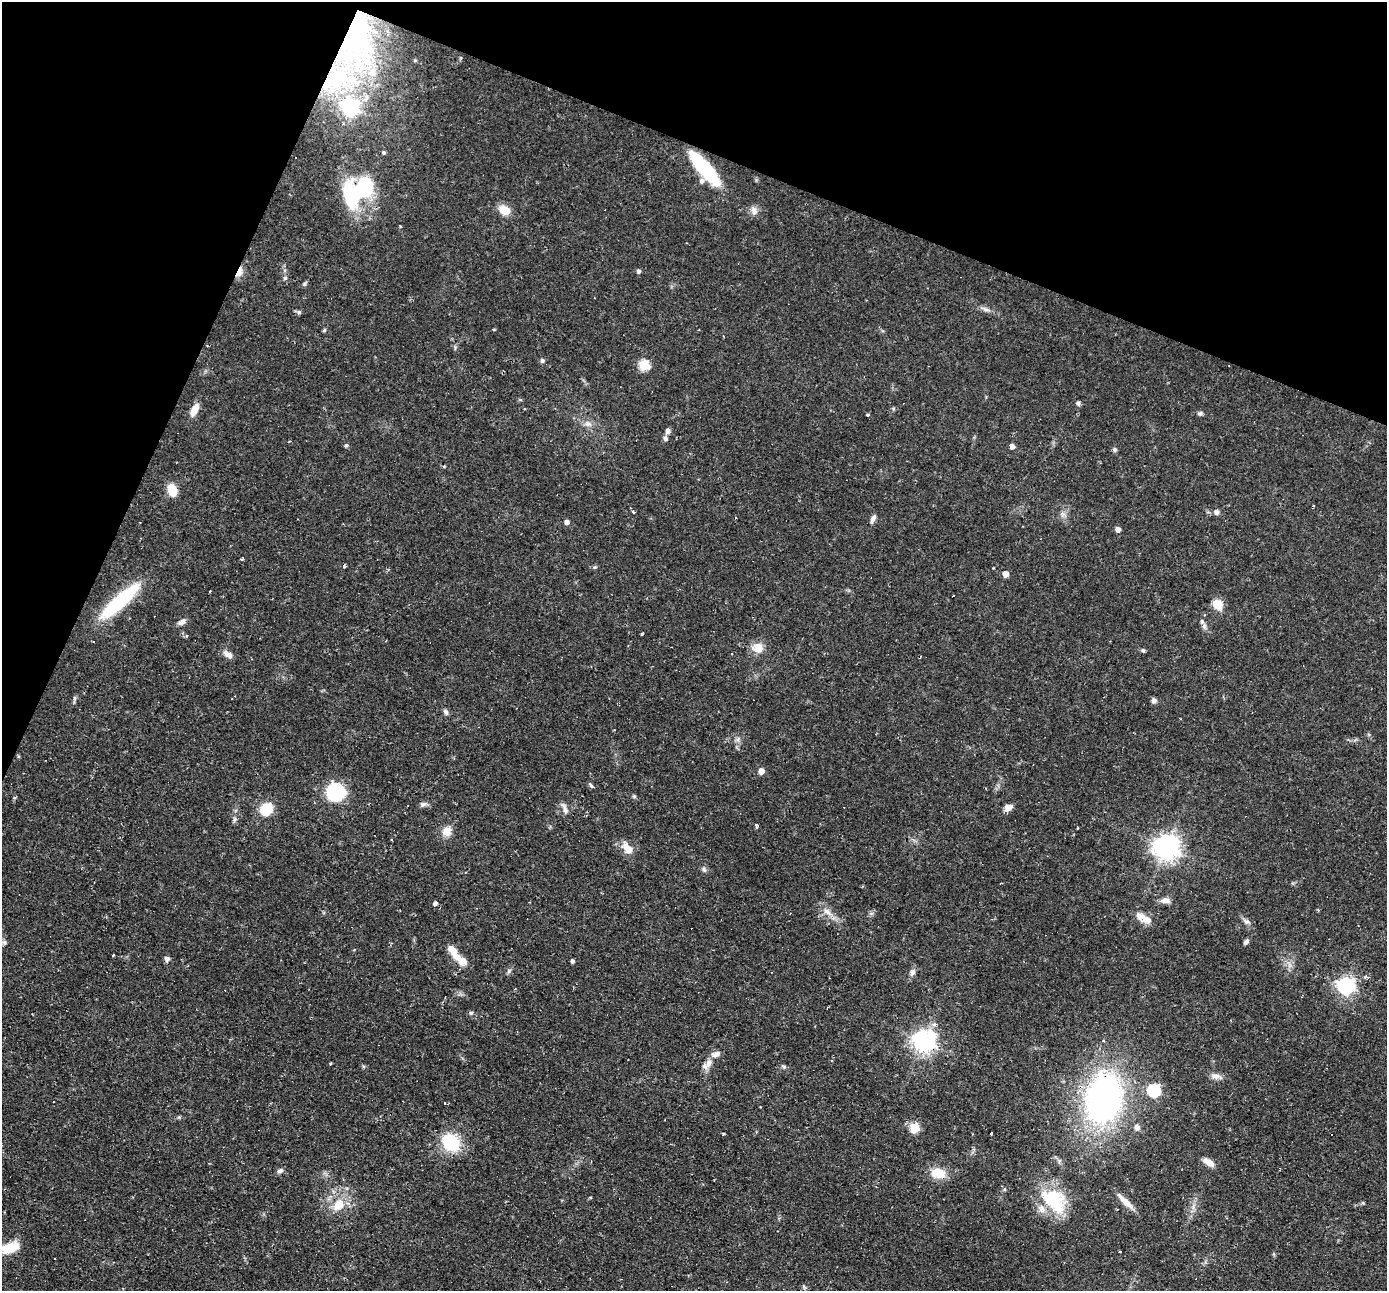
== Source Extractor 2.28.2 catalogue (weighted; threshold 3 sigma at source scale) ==
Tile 2 of 4 x 4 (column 2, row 1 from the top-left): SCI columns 1387-2771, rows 4134-5422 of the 5542 x 5557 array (HDU 1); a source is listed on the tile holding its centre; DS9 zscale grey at full resolution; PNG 1389 x 1293 px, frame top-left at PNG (2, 2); no overlay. Shown black and unused: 20% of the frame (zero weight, under 2 of 3 exposures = <1% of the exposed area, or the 3 px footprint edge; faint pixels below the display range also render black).
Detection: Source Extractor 2.28.2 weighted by HDU 2 'WHT'; one run over the whole footprint, this tile lists its part. Background 0.0583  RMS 0.0047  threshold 0.021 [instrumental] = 3 sigma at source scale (4.5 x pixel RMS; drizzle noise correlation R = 1.50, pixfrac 1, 0.05/0.05 arcsec/px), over >= 5 px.
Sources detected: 125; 1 inside a brighter object's white glare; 12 cosmic-ray / hot-pixel residue — not listed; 6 inside a brighter listed object's ellipse — not listed separately; the other 106 listed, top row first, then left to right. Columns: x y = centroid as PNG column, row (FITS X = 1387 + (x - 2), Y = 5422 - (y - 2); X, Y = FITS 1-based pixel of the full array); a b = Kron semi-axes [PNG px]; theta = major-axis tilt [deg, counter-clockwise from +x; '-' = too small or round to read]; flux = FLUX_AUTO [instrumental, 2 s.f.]
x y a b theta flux
358 38 88 49 84 99
350 107 8 7 - 130
383 153 4 3 - 1.4
704 168 40 11 -49 36
363 187 28 20 53 39
504 210 12 9 -27 6.4
754 211 11 8 -74 2.6
400 226 4 3 - 0.47
639 271 5 4 - 1.1
239 272 13 6 65 3.8
285 278 5 5 - 0.75
305 284 7 5 50 0.79
986 310 10 6 -28 1.7
299 312 6 5 - 0.79
324 330 5 4 - 0.58
542 360 6 5 - 1
644 365 6 5 - 29
1078 403 5 5 - 1.1
194 410 17 8 63 4.5
1200 413 6 5 - 1
867 415 3 3 - 1
588 424 9 6 0 1.9
668 431 6 5 - 1.8
665 439 8 6 -50 1.1
346 445 5 4 - 0.69
1012 446 5 4 - 2.4
1115 449 6 5 - 0.92
172 490 13 9 -78 7.3
633 512 4 3 - 0.55
1217 512 5 5 - 2.2
736 518 3 3 - 1.2
873 518 11 5 63 1.8
567 522 5 5 - 1.8
1118 529 5 4 - 2.6
242 559 3 3 - 2.3
344 566 4 3 - 0.65
1006 574 5 4 - 4.3
120 601 49 12 42 38
1218 605 12 9 -52 6.9
182 622 10 7 30 1.9
1204 626 10 6 -87 1.6
642 634 3 3 - 0.8
94 642 3 2 - 0.37
758 647 10 9 - 7.1
1143 650 6 4 -62 0.7
228 654 13 7 -34 2.8
75 698 7 4 89 0.83
1154 700 6 6 - 1.4
446 712 9 6 -64 1.2
738 739 7 4 72 1.1
761 771 5 5 - 4.4
591 785 6 4 -21 0.75
336 792 17 16 - 28
634 796 6 4 0 0.6
14 798 5 3 - 0.49
423 804 8 6 10 1.5
1008 807 10 7 33 2.9
266 809 9 8 - 18
565 809 17 5 -67 2.1
235 819 6 5 - 0.9
756 825 4 2 - 1.4
447 831 11 10 - 5
1166 847 8 8 - 460
629 850 13 10 31 3.7
704 869 7 4 -70 0.99
1165 900 13 7 -8 2.6
435 903 5 4 - 1.2
827 912 17 7 -39 4
1143 918 23 9 -29 4.9
1246 921 8 6 -22 1.4
1246 942 7 5 49 1.3
453 952 25 9 -56 7
23 959 2 2 - 0.26
167 959 6 6 - 1.5
572 961 4 3 - 1.3
509 971 7 5 61 0.97
912 972 10 6 68 1.8
1365 977 6 4 44 0.81
1346 986 7 7 - 160
471 1013 5 5 - 0.71
924 1041 8 8 - 320
331 1063 3 2 - 0.44
709 1063 14 8 56 3.8
784 1066 7 5 -32 0.85
1217 1076 15 7 -14 2.7
1154 1090 6 6 - 50
1103 1098 34 24 76 190
179 1117 6 4 18 0.62
914 1127 5 5 - 21
1137 1127 8 7 - 2
723 1133 5 3 - 0.47
991 1133 3 3 - 2.4
1332 1134 3 3 - 2.2
451 1142 18 13 -43 27
1209 1162 15 7 -37 3.3
280 1171 8 6 32 1.5
938 1173 18 13 -7 8.3
1005 1189 5 3 - 0.5
591 1197 4 3 - 0.43
1054 1200 37 24 -45 26
1125 1201 23 6 -45 5.2
1363 1203 6 4 -19 0.51
338 1205 18 13 52 8.9
10 1248 23 11 22 9
1120 1252 3 2 - 0.76
803 1286 6 4 -70 0.62
Overlapping masked pixels (flux is a lower limit): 3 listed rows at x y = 358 38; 704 168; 239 272
Isophote crosses this tile's border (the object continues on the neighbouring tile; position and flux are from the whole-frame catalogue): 1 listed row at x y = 10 1248